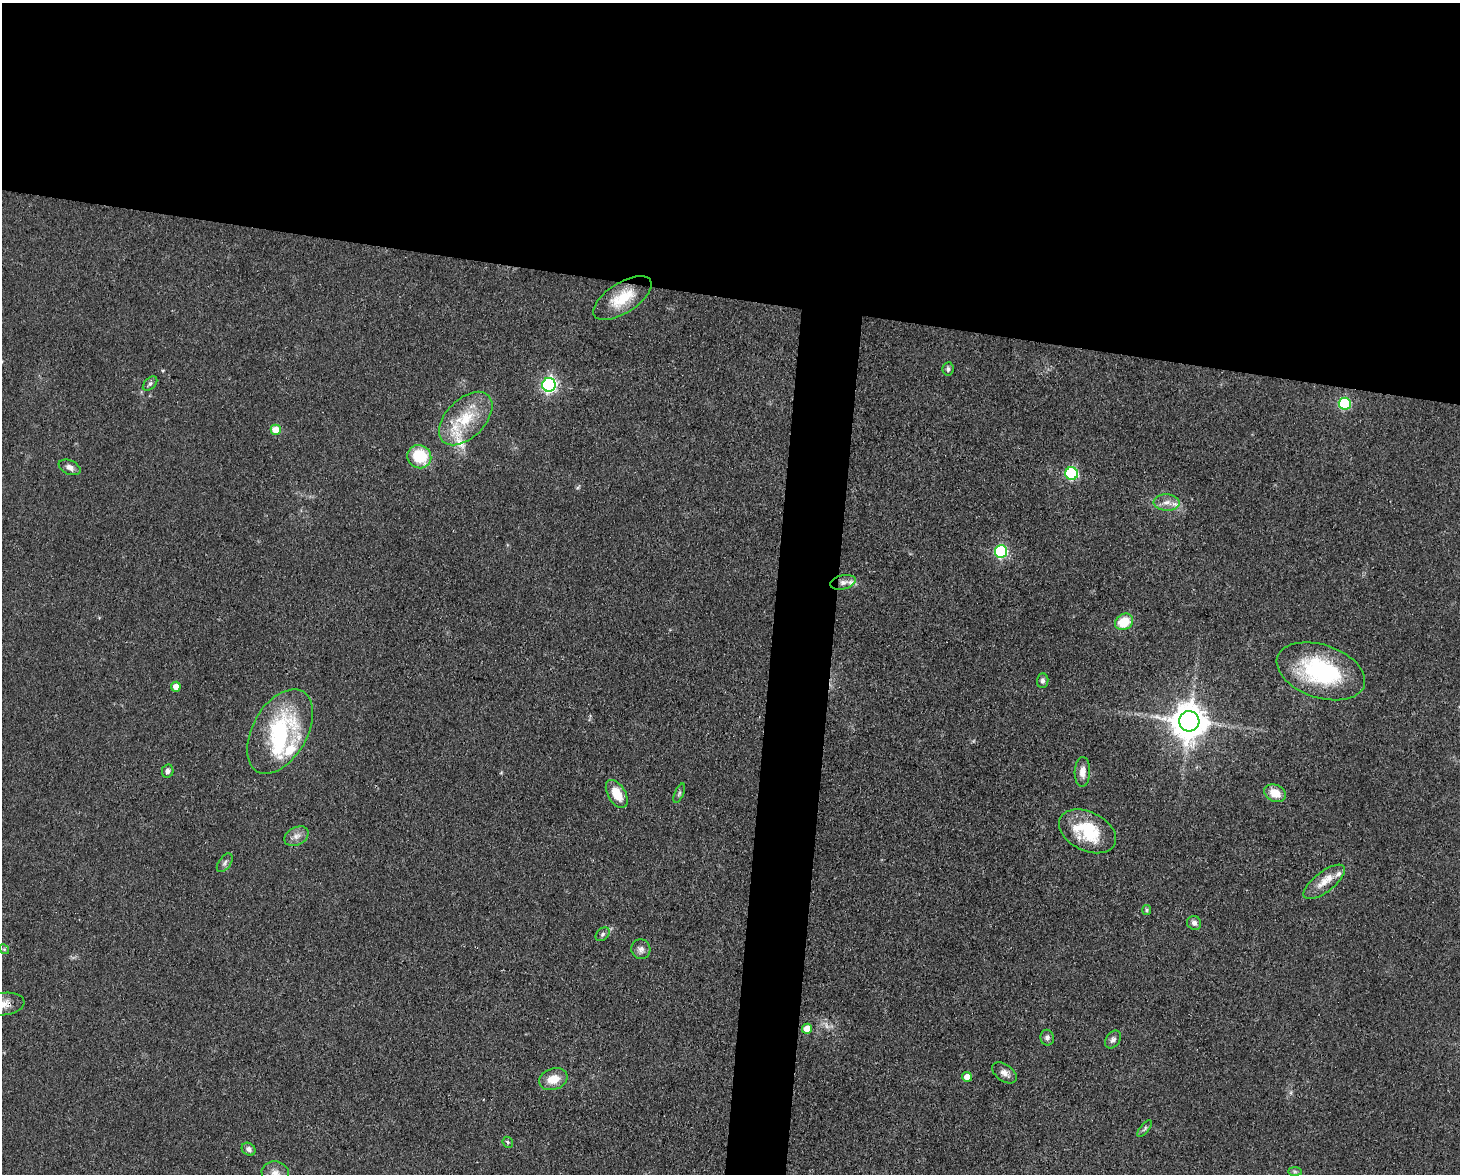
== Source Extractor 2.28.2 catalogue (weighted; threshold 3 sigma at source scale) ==
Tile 2 of 3 x 4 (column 2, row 1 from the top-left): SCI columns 1682-3139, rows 3517-4688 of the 4709 x 4691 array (HDU 1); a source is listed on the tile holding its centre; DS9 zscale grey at full resolution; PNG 1462 x 1176 px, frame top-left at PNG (2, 3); each listed source drawn as its Kron ellipse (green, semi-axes under 4 px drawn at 4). Shown black and unused: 28% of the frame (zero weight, under 3 of 4 exposures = <1% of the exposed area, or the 3 px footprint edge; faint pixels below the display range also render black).
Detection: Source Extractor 2.28.2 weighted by HDU 2 'WHT'; one run over the whole footprint, this tile lists its part. Background 0.0632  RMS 0.0059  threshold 0.0265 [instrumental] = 3 sigma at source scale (4.5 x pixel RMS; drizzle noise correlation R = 1.50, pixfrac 1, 0.05/0.05 arcsec/px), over >= 5 px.
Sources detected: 52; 1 too faint to see at this stretch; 1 inside a brighter object's white glare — neither listed nor drawn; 5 inside a brighter listed object's ellipse — not listed separately; the other 45 listed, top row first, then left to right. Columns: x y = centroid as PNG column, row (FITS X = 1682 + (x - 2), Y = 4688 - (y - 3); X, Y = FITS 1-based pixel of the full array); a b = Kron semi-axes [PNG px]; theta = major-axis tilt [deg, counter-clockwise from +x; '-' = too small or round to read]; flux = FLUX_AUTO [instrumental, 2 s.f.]
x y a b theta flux
622 298 33 15 33 19
948 369 7 5 80 1.6
150 384 9 5 43 1.5
549 385 7 6 - 160
1345 404 6 6 - 50
466 419 32 19 45 25
276 430 5 5 - 12
419 457 12 11 - 26
70 467 11 7 -23 3.2
1072 473 6 6 - 66
1167 503 13 8 -3 4.5
1001 551 6 6 - 79
843 582 13 7 13 3.4
1124 622 9 7 30 16
1321 671 46 26 -18 66
1043 681 7 5 85 1.9
176 687 5 5 - 5.6
1189 721 10 10 - 1400
280 731 46 27 60 65
168 771 7 5 78 2.3
1082 772 15 7 88 5
679 793 10 4 67 1.3
1275 793 11 8 -25 9.2
617 794 15 8 -59 11
1087 831 30 19 -26 31
296 836 13 8 27 3.9
225 863 11 6 54 2
1324 882 25 10 38 8.8
1147 910 5 4 - 0.81
1194 923 7 6 - 2.4
602 934 8 5 42 1.4
4 949 5 4 - 0.85
641 949 10 9 - 2.9
3 1004 21 11 8 7.9
807 1029 5 5 - 7.6
1047 1038 8 6 -79 2
1113 1040 10 7 54 2.3
1004 1073 14 8 -36 3.9
967 1077 5 4 - 5.6
553 1079 14 10 18 9.5
1145 1129 10 4 51 1.4
508 1142 6 5 - 0.89
249 1149 7 6 - 2.4
1295 1172 7 4 -1 1.1
275 1174 14 12 -20 5.4
Overlapping masked pixels (flux is a lower limit): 1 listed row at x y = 3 1004
Isophote crosses this tile's border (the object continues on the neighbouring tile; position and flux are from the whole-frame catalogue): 2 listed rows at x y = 3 1004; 275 1174